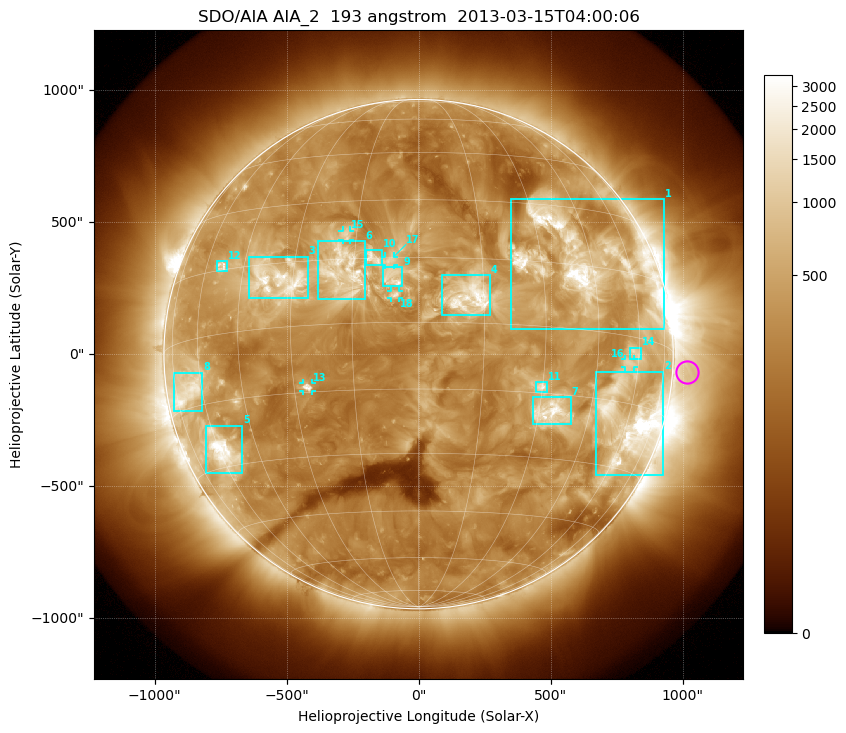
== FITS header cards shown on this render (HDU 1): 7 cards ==
TELESCOP= 'SDO/AIA'
INSTRUME= 'AIA_2'
WAVELNTH=                  193
WAVEUNIT= 'angstrom'
DATE-OBS= '2013-03-15T04:00:06.84'
CTYPE1  = 'HPLN-TAN'
CTYPE2  = 'HPLT-TAN'

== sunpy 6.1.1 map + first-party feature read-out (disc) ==
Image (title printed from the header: SDO/AIA AIA_2  193 angstrom  2013-03-15T04:00:06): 1024 x 1024 px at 2.4 arcsec/px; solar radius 965 arcsec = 402 px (full disc in frame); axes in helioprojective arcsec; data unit not stated in the header (colour bar unlabelled)
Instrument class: DISC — disc imager (sunpy class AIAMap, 193 A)
Bright regions (active regions / flare kernels): reference = the median radial profile (limb darkening/brightening removed); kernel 9 px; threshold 5 sigma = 707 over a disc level ~303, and >= 1.15x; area >= 12 px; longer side >= 10 px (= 24 arcsec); searched inside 0.97 R_sun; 18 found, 18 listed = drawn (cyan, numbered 1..; 5 of them under ~33 arcsec drawn as corner ticks so the feature stays visible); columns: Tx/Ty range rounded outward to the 5 arcsec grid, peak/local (2 s.f.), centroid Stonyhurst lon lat
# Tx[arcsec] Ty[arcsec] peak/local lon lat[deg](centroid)
1 350..930 95..590 15 +43 +16
2 670..930 -455..-65 20 +61 -19
3 -640..-420 210..370 10 -34 +11
4 85..270 145..300 9.3 +12 +6
5 -805..-670 -450..-270 12 -59 -26
6 -380..-205 205..430 6.3 -17 +12
7 430..575 -270..-160 9.6 +33 -19
8 -930..-820 -215..-70 6.4 -67 -11
9 -135..-60 260..330 6.2 -6 +10
10 -200..-135 335..395 5.3 -11 +15
11 445..490 -145..-105 6.5 +30 -14
12 -765..-725 315..355 5.2 -53 +16
13 -440..-405 -140..-110 5.8 -27 -14
14 800..845 -20..25 3.8 +58 -4
15 -290..-260 435..470 4.1 -18 +21
16 780..815 -50..-20 3.9 +56 -6
17 -130..-90 335..370 3.7 -7 +14
18 -105..-75 210..240 4.9 -5 +6
Off-limb structures (1.02-1.3 R_sun): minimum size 162 px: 2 found; the strongest spans PA ~230..300 deg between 1.02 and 1.3 R_sun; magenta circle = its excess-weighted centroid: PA ~265 deg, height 1.06 R_sun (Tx ~1020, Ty ~-70 arcsec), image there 1.8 x the reference